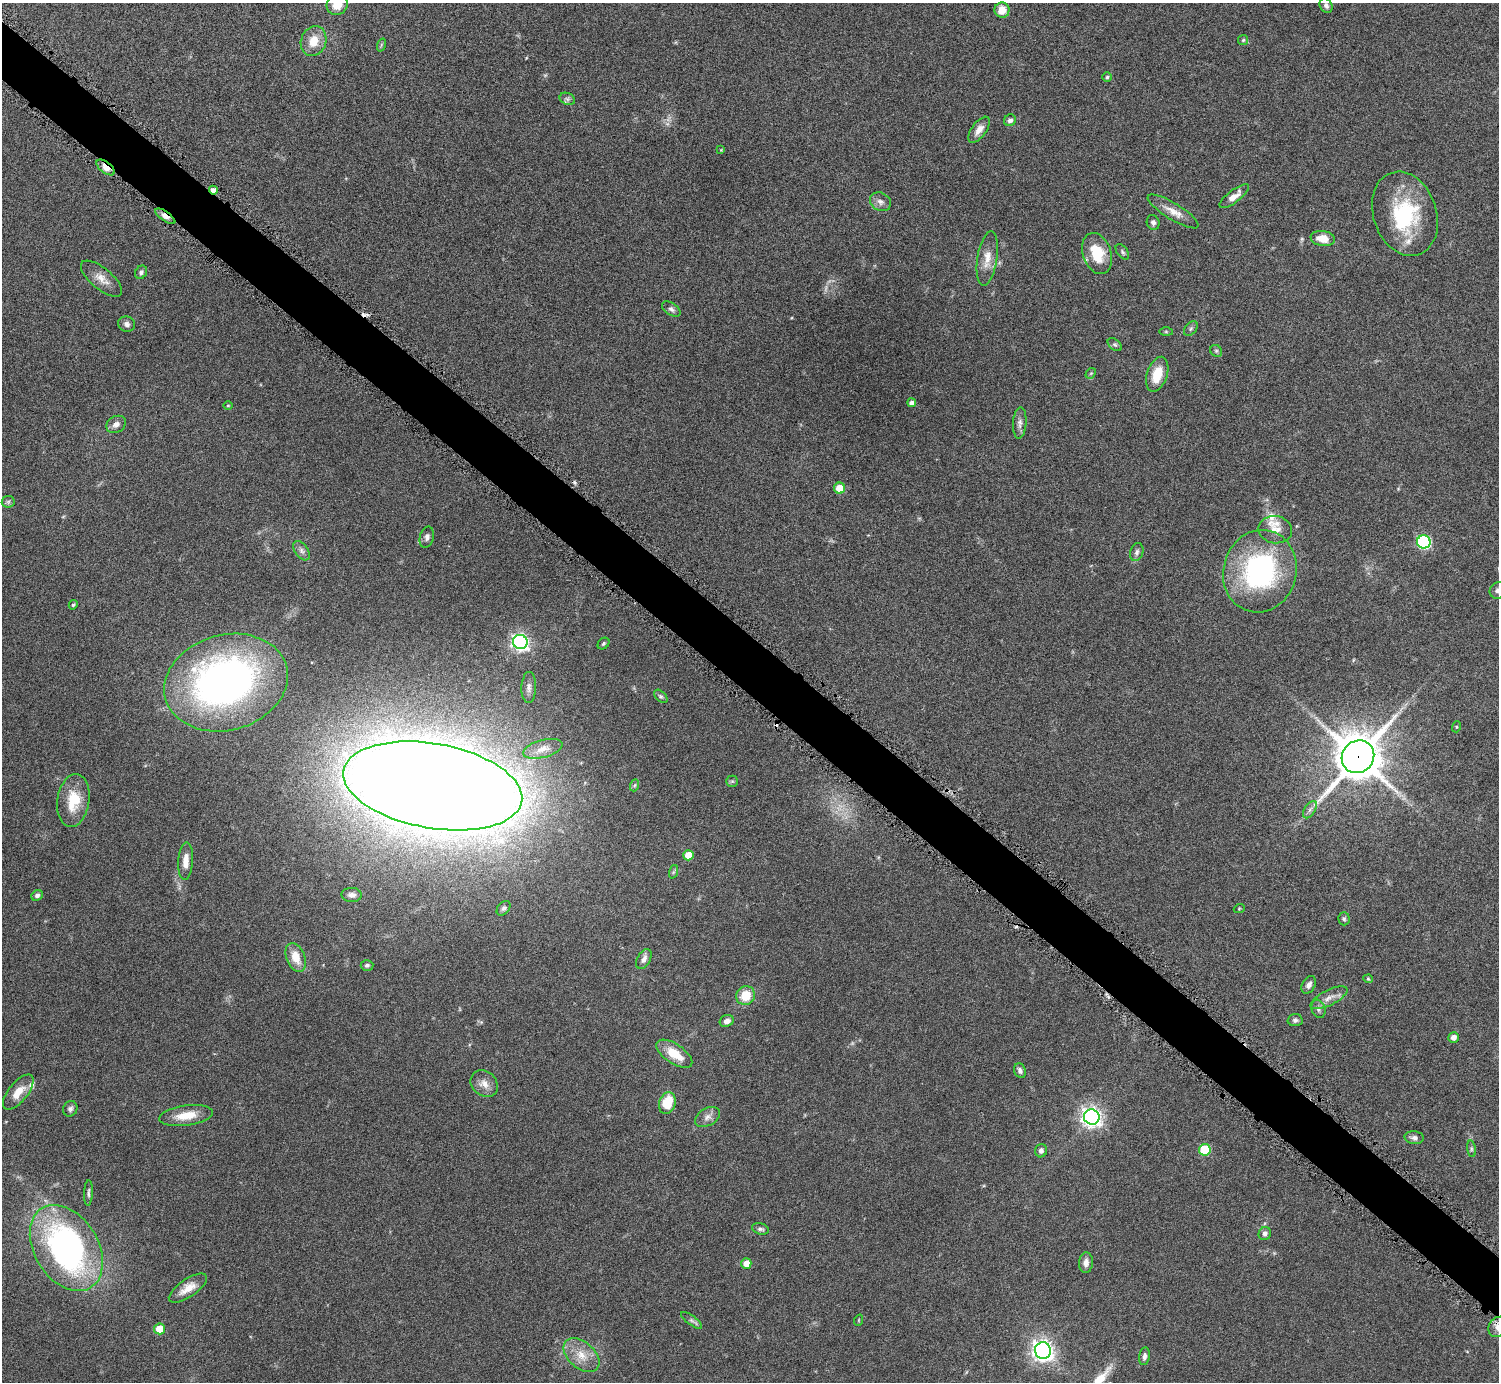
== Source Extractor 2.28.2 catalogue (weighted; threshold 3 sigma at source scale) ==
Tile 6 of 4 x 4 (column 2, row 2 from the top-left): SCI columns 1505-3001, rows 2932-4311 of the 6004 x 6005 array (HDU 1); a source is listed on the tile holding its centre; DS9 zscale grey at full resolution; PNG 1501 x 1384 px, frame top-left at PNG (2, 3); each listed source drawn as its Kron ellipse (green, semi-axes under 4 px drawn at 4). Shown black and unused: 4% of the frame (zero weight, under 4 of 8 exposures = <1% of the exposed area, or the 3 px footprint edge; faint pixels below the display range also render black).
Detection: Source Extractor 2.28.2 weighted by HDU 2 'WHT'; one run over the whole footprint, this tile lists its part. Background 0.0788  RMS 0.0048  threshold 0.0195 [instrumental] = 3 sigma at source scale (4.09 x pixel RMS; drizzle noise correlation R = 1.36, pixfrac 0.8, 0.05/0.05 arcsec/px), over >= 5 px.
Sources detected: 116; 2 too faint to see at this stretch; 2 inside a brighter object's white glare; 2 cosmic-ray / hot-pixel residue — neither listed nor drawn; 4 inside a brighter listed object's ellipse — not listed separately; the other 106 listed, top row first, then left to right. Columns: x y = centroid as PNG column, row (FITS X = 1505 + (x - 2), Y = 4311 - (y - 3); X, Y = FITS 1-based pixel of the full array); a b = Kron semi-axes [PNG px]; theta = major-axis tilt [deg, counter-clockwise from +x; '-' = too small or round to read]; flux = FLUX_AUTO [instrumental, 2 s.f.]
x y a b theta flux
337 4 11 10 - 6.5
1326 5 8 6 -57 1.3
1002 10 8 7 - 5.9
1243 40 5 5 - 0.59
314 41 15 12 70 7.2
381 45 7 4 72 0.58
1107 77 5 4 - 0.72
567 99 8 6 -22 1.1
1010 120 6 5 - 1.4
979 130 15 7 53 3.4
721 150 4 3 - 0.35
106 167 11 5 -37 3.5
213 190 4 4 - 3.1
1234 196 18 6 37 3.6
880 202 11 8 -29 2.2
1173 211 29 8 -31 5.1
1405 214 43 31 -71 35
165 216 12 4 -35 2.2
1153 222 7 6 - 1.3
1323 238 12 7 -8 6.3
1122 252 9 5 -54 0.92
1097 254 21 14 -72 14
987 258 27 10 81 5.9
141 272 7 5 54 1
101 279 25 10 -39 4.8
671 309 10 6 -35 1.3
127 324 8 7 - 1.5
1191 329 8 5 49 0.89
1166 332 7 4 -1 0.55
1115 345 8 5 -40 0.85
1216 351 6 5 - 0.77
1091 373 6 4 43 0.55
1157 374 18 10 71 9.5
912 403 4 4 - 1.6
228 405 5 3 - 0.36
1020 423 15 6 86 2.2
116 424 10 8 28 2.2
840 488 5 5 - 8.3
8 502 6 6 - 0.87
1275 530 17 13 -10 5.1
427 537 11 7 74 1.6
1424 542 7 6 - 55
302 551 11 6 -54 1.8
1137 552 9 6 72 1.4
1260 571 41 36 74 75
1498 590 9 8 - 1.7
73 605 5 4 - 0.56
520 642 7 7 - 150
603 644 6 5 - 0.75
226 683 63 48 15 190
529 688 15 7 88 2.5
661 696 8 5 -44 0.81
1456 727 5 3 - 0.5
543 749 20 9 15 4
1358 757 17 15 47 1600
732 781 6 5 - 0.7
635 785 6 4 70 0.66
433 786 90 42 -10 2200
73 801 27 16 82 13
1310 810 10 5 57 1.4
688 855 5 5 - 7.1
186 861 19 7 86 4.2
673 872 7 4 71 0.71
37 895 6 5 - 1.4
352 895 10 7 -1 1.8
504 908 8 5 50 1
1239 909 5 3 - 0.41
1344 919 6 5 - 0.85
296 957 15 9 -68 6.6
644 959 11 6 63 2.3
367 965 6 5 - 0.88
1368 979 4 4 - 0.45
1309 985 9 6 59 1.9
746 996 9 9 - 8.9
1329 998 20 7 27 3.5
1318 1009 9 7 -72 1.5
1295 1020 7 6 - 1.2
727 1021 7 6 - 2.2
1453 1037 5 5 - 2.7
674 1054 20 9 -34 9.9
1020 1071 7 5 -68 1.4
484 1084 15 12 -41 3.9
18 1092 21 9 50 6.3
667 1103 11 8 73 11
70 1109 8 7 - 1.2
186 1116 27 10 8 8
708 1117 13 8 30 2.6
1092 1117 8 7 - 230
1414 1138 9 6 -5 1.5
1471 1149 8 4 -82 0.77
1205 1150 6 5 - 23
1041 1151 6 6 - 1.4
88 1193 13 4 87 1.1
760 1229 9 5 -15 1.2
1265 1234 7 6 - 1.5
66 1248 46 32 -58 130
746 1263 5 5 - 4.8
1086 1263 10 7 87 2.3
188 1288 22 9 35 5.3
691 1320 13 4 -37 1.2
859 1320 6 3 71 0.41
1498 1327 11 9 47 3.5
159 1329 5 5 - 7.3
1043 1351 8 8 - 260
582 1355 21 13 -41 7.4
1144 1356 9 5 81 1.6
Overlapping masked pixels (flux is a lower limit): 4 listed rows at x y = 106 167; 213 190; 165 216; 1358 757
Isophote crosses this tile's border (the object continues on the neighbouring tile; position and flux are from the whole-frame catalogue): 3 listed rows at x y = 337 4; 1498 590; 1498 1327